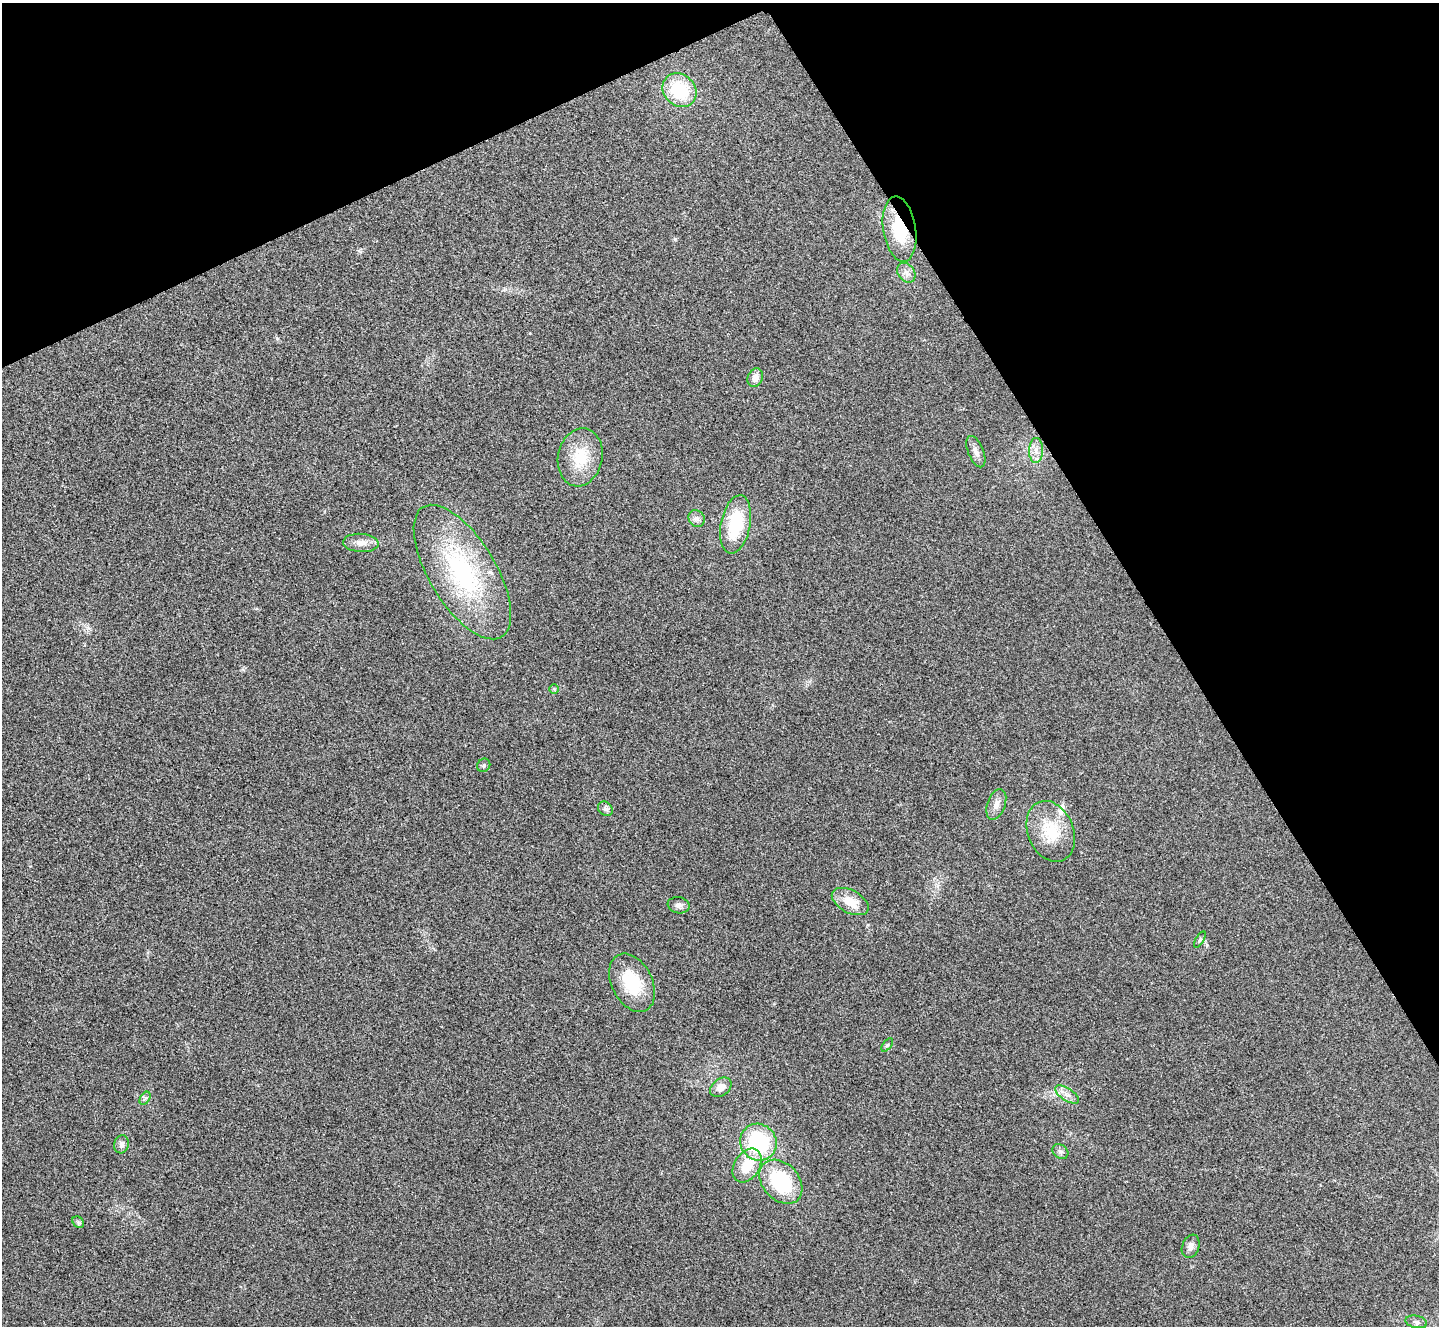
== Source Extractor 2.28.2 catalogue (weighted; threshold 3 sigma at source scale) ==
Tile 3 of 4 x 4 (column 3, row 1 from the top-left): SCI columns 2881-4317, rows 4133-5456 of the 5762 x 5752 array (HDU 1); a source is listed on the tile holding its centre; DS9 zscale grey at full resolution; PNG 1441 x 1328 px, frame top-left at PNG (2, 3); each listed source drawn as its Kron ellipse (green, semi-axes under 4 px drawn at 4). Shown black and unused: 26% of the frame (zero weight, under 3 of 4 exposures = <1% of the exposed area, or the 3 px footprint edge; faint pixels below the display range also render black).
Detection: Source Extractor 2.28.2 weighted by HDU 2 'WHT'; one run over the whole footprint, this tile lists its part. Background 0.034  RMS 0.0062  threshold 0.0278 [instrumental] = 3 sigma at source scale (4.5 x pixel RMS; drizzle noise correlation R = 1.50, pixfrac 1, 0.05/0.05 arcsec/px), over >= 5 px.
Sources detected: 34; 2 inside a brighter listed object's ellipse — not listed separately; the other 32 listed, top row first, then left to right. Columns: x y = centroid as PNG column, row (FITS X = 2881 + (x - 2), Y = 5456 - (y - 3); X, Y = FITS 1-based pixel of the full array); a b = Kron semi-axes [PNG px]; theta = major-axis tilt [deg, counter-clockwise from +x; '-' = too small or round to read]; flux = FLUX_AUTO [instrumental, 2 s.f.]
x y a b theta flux
680 90 18 15 -43 33
900 229 33 16 -81 27
906 273 11 8 -52 3.2
755 377 9 7 66 4.6
1036 451 12 7 90 4.2
976 452 16 7 -68 3.7
580 457 29 22 78 22
697 519 9 7 -47 2.5
736 524 29 14 79 33
361 543 18 9 -3 5
462 572 76 33 -59 87
554 689 5 5 - 0.76
484 765 7 6 - 1.4
996 804 16 9 70 4.2
605 809 8 6 -43 1.8
1051 831 31 23 -68 24
850 901 20 11 -28 12
679 905 11 8 -10 2.6
1200 940 9 4 59 1.1
632 983 31 20 -63 28
887 1045 8 4 53 1
721 1087 12 8 37 5.9
1067 1095 14 6 -34 3.6
145 1098 7 4 55 1.3
758 1142 19 18 - 49
122 1144 9 7 76 2.8
1060 1152 8 6 -38 2.1
747 1166 18 12 57 16
781 1182 25 18 -48 42
78 1222 6 5 - 1.1
1191 1246 12 8 69 3.3
1416 1322 11 6 -12 2.1
Overlapping masked pixels (flux is a lower limit): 1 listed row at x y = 900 229
Unlisted compact peaks at least as high as the median listed source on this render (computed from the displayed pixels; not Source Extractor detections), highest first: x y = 675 239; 277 338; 530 333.